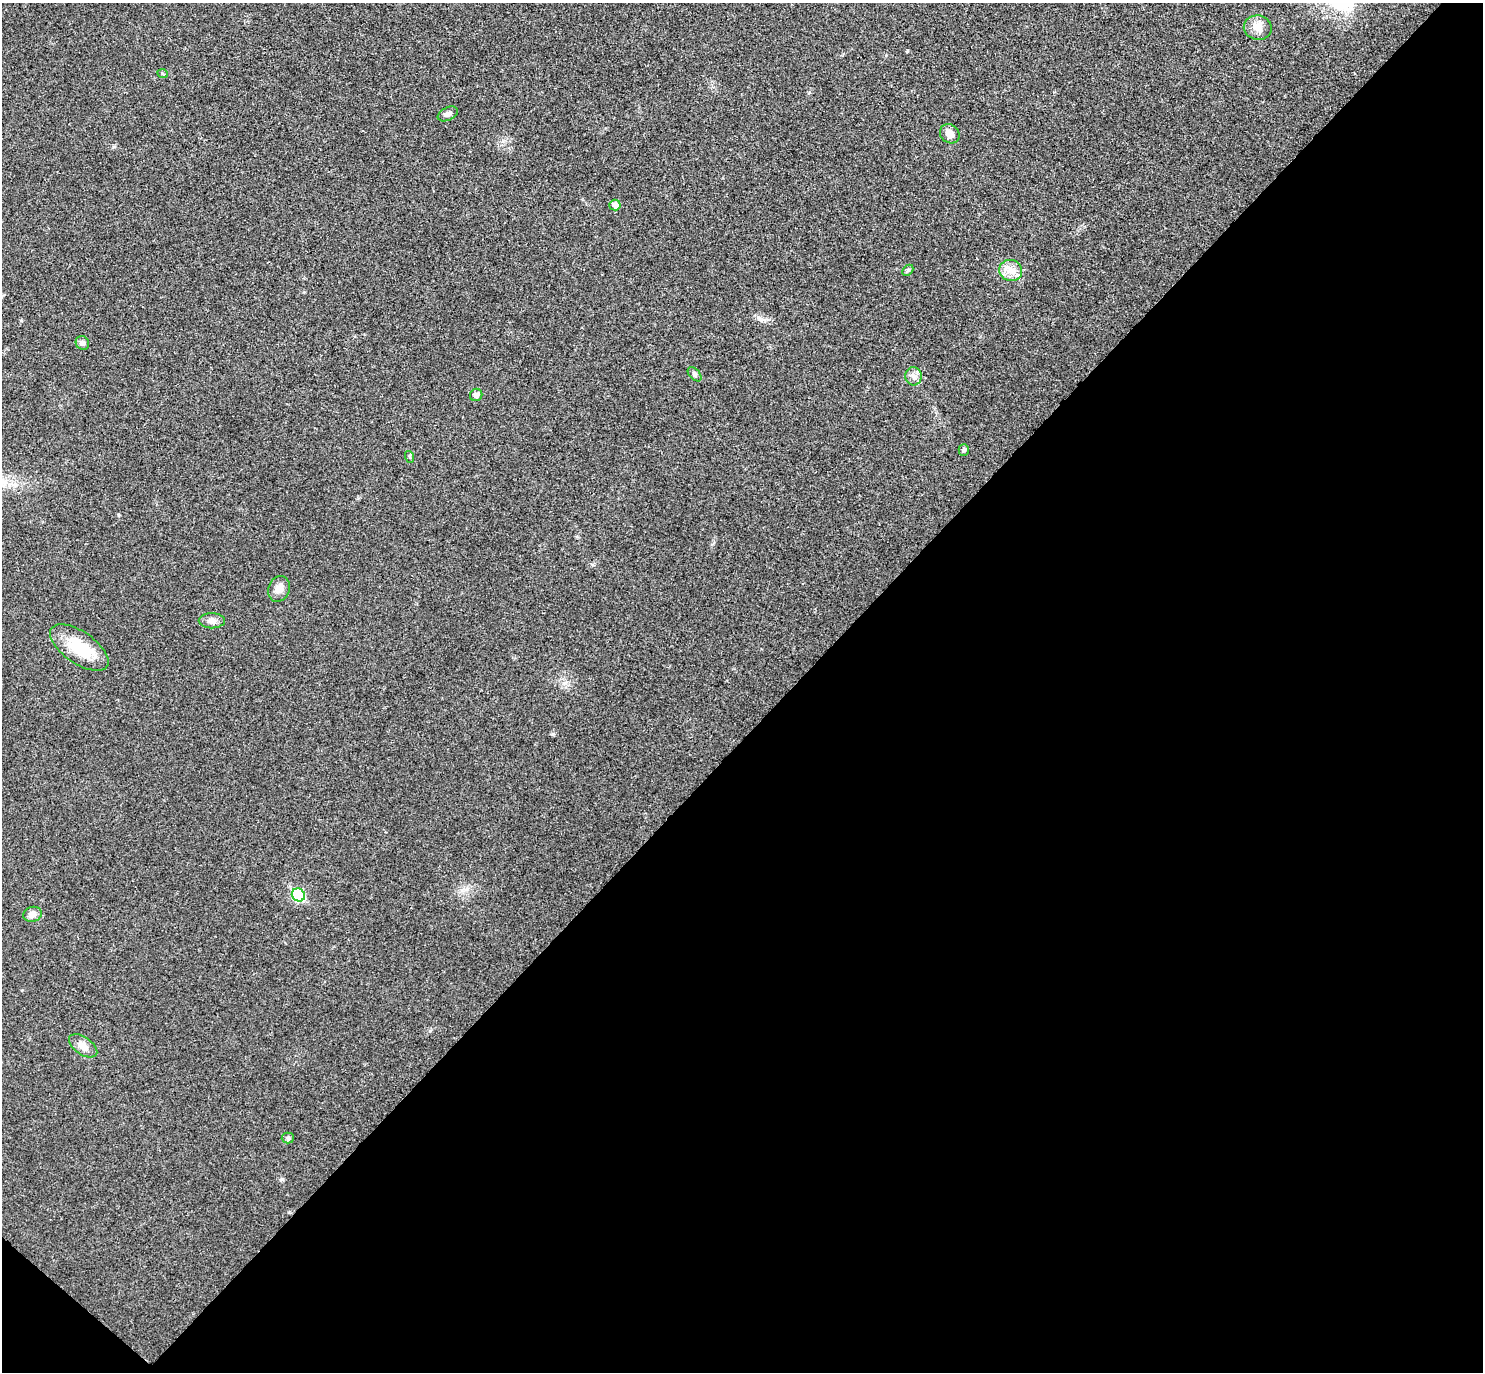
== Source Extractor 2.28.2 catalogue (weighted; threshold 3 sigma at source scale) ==
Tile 15 of 4 x 4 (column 3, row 4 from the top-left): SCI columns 3006-4486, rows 201-1570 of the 6013 x 6020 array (HDU 1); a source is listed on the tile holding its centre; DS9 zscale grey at full resolution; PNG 1485 x 1374 px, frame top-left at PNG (2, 3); each listed source drawn as its Kron ellipse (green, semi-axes under 4 px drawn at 4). Shown black and unused: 47% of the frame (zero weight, under 3 of 4 exposures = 6% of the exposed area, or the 3 px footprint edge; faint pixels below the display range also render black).
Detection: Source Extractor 2.28.2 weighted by HDU 2 'WHT'; one run over the whole footprint, this tile lists its part. Background 0.0295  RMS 0.0047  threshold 0.0214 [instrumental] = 3 sigma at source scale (4.5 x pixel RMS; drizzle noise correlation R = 1.50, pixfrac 1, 0.05/0.05 arcsec/px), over >= 5 px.
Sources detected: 20; all 20 listed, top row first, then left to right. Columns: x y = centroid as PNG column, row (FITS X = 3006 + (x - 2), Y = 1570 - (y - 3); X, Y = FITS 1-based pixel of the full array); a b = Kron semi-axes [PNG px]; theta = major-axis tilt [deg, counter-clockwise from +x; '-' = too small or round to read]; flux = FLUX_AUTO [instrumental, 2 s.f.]
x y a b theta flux
1258 28 14 12 -11 4.4
163 74 5 3 - 0.45
448 114 11 6 26 1.7
950 134 10 9 - 3.5
615 205 5 5 - 3.2
908 270 6 4 45 0.72
1011 270 11 10 - 4.5
82 343 7 6 - 1.6
695 374 8 5 -46 0.99
914 376 9 8 - 2.1
476 395 6 6 - 2
964 450 5 5 - 0.72
410 457 6 4 -72 0.54
279 589 13 10 68 3.4
212 621 13 7 0 2.5
79 648 34 16 -35 18
298 895 7 6 - 35
32 914 9 7 15 3.1
83 1046 16 8 -34 3.3
288 1138 6 5 - 1
Unlisted compact peaks at least as high as the median listed source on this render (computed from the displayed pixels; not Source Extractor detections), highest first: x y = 282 1179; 907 51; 118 515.